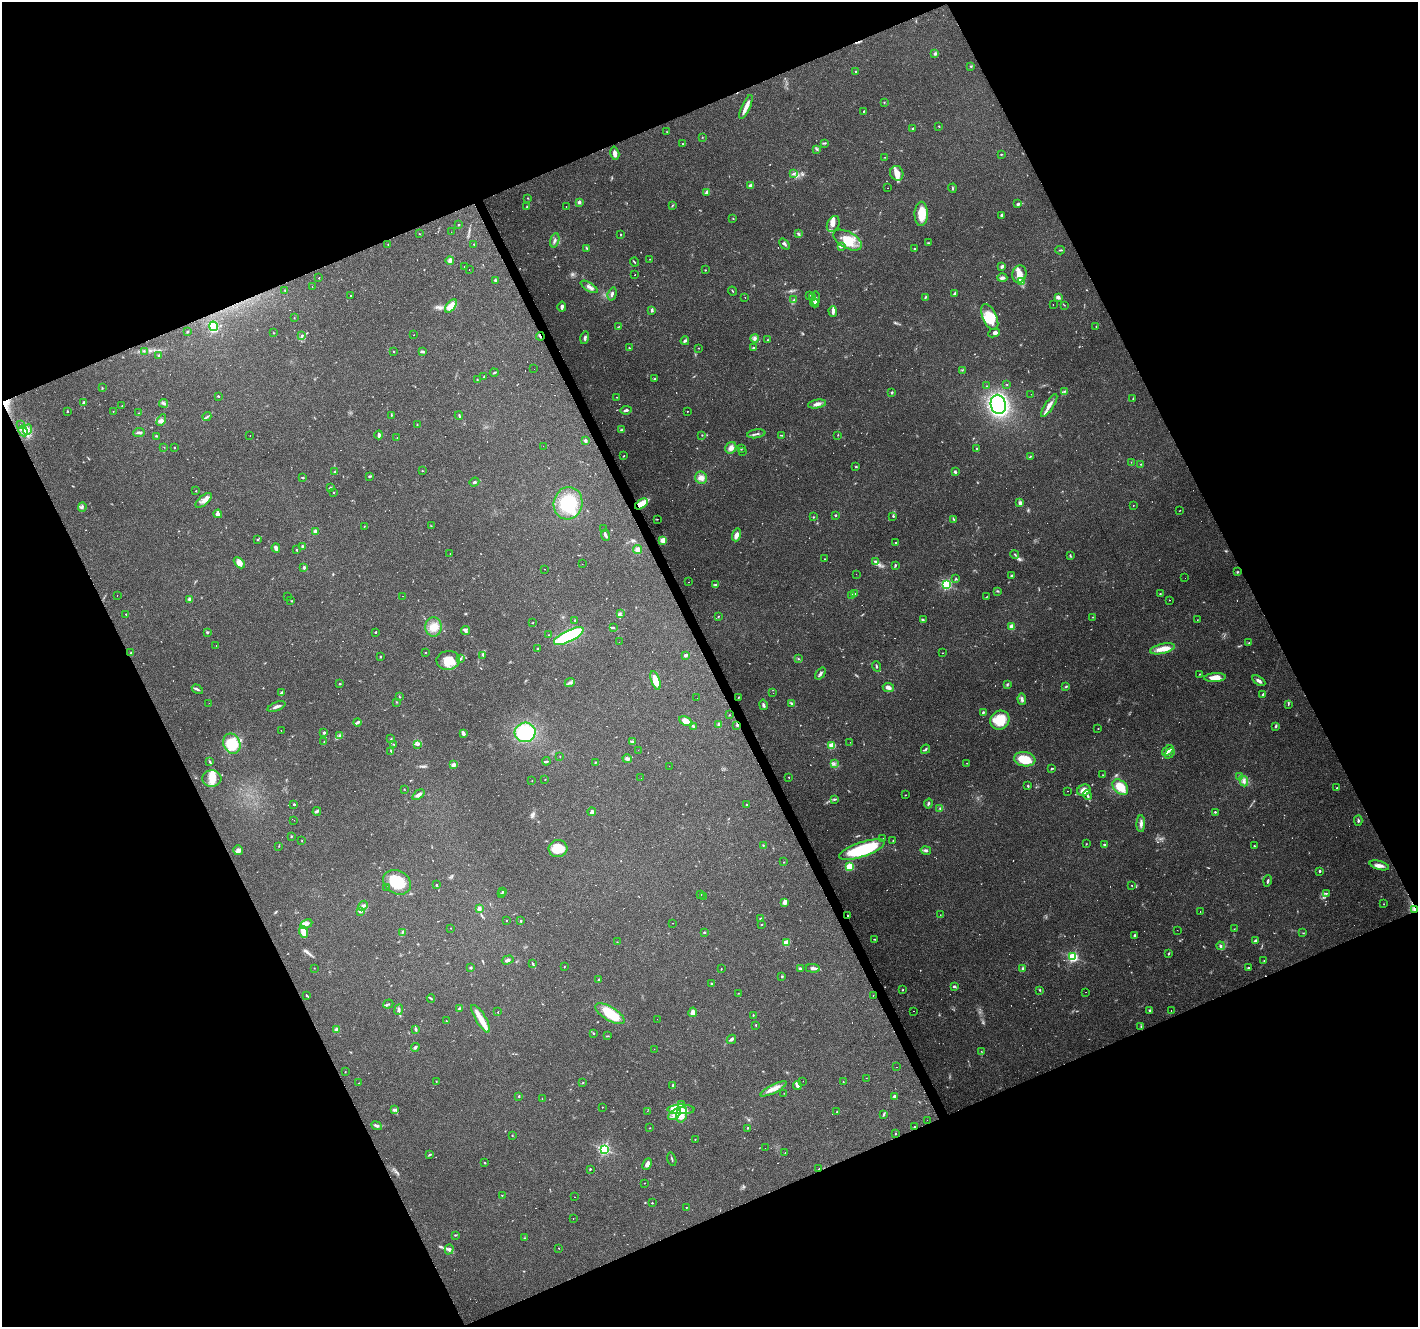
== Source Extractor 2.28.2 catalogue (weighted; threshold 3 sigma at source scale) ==
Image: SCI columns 1-5664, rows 88-5385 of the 5664 x 5529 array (HDU 1 of 3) = the unmasked area's bounding box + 8 px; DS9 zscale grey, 4 x 4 block average (1 PNG px = mean of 4 x 4 image px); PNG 1420 x 1329 px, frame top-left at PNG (2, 2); each listed source drawn as its Kron ellipse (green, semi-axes under 4 px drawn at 4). Shown black and unused: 44% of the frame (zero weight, under 3 of 4 exposures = <1% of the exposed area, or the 3 px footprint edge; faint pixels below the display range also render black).
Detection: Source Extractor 2.28.2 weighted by HDU 2 'WHT'. Background 0.117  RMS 0.0059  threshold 0.0265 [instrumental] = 3 sigma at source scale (4.5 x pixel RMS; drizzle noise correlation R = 1.50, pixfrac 1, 0.0396/0.0396 arcsec/px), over >= 5 px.
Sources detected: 751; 12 too faint to see at this stretch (4 x 4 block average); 2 inside a brighter object's white glare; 76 cosmic-ray / hot-pixel residue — neither listed nor drawn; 8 coinciding with a brighter row at this scale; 45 inside a brighter listed object's ellipse — not listed separately; of the other 608, all 500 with FLUX_AUTO >= 1.12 (the completeness limit of this list) listed and drawn (108 fainter detections not listed), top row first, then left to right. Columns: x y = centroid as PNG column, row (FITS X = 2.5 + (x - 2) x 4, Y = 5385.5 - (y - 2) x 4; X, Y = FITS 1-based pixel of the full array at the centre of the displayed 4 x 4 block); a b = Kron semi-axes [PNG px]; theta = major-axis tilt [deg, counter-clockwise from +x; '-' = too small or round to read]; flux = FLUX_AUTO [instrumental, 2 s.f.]
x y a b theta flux
935 54 4 2 - 4.4
971 66 2 2 - 2.8
855 71 2 2 - 4.1
884 102 2 2 - 2.1
746 107 13 3 65 25
863 111 2 2 - 2.7
939 126 2 2 - 2.2
913 128 2 2 - 4.6
667 132 2 2 - 1.4
702 137 2 2 - 1.4
825 143 3 2 - 3.9
682 144 2 2 - 1.7
817 149 3 2 - 4
615 153 7 3 -75 16
1001 154 3 2 - 2.4
885 157 2 2 - 1.2
793 173 4 2 - 4.3
897 173 7 6 - 34
751 186 2 2 - 63
887 188 2 2 - 1.4
952 188 4 2 - 3.3
707 192 4 3 - 11
528 198 2 2 - 2.4
579 202 3 2 - 9.5
1018 204 3 2 - 7.3
672 205 4 2 - 2.7
527 207 3 2 - 3.2
566 207 2 2 - 1.3
921 214 12 6 89 74
1001 215 3 2 - 6.2
733 218 2 2 - 1.2
833 224 8 6 65 21
458 225 2 2 - 2.4
451 232 2 2 - 2.2
798 233 3 3 - 4.6
419 234 2 2 - 1.3
621 234 2 2 - 2.6
555 240 7 3 73 8.8
847 240 15 8 -29 68
928 243 2 2 - 2
388 244 2 2 - 1.4
474 244 2 2 - 1.6
785 244 6 2 -50 7
841 246 4 2 - 9.3
587 248 2 2 - 2.9
914 249 2 2 - 3.8
1060 250 4 2 - 3.3
650 259 2 2 - 1.2
450 260 4 3 - 14
634 262 4 2 - 3
1002 266 3 3 - 8.2
464 267 2 2 - 1.5
469 270 2 2 - 2.3
705 270 2 2 - 2.7
1019 274 8 7 - 36
635 275 2 2 - 7.8
319 278 2 2 - 2.1
1002 278 5 3 - 11
495 280 3 2 - 3.9
1022 282 3 2 - 3.7
312 287 2 2 - 4.4
589 287 9 3 -32 13
285 290 2 2 - 1.8
732 291 4 2 - 2.8
955 293 4 2 - 7.1
612 294 7 2 73 8.8
810 295 2 2 - 1.5
350 296 2 2 - 3.8
745 297 2 2 - 1.5
813 297 2 2 - 2.2
925 297 3 2 - 4.8
1058 297 3 3 - 13
816 298 7 2 86 5.4
794 300 3 2 - 3.1
815 303 4 4 - 8.1
1053 304 2 2 - 2.2
1064 305 3 2 - 1.7
451 306 7 4 55 55
562 307 5 3 - 9.3
652 310 4 2 - 6.7
833 311 5 2 - 18
990 317 14 7 -66 56
294 318 2 2 - 1.3
213 326 5 4 - 160
619 326 2 2 - 1.7
1096 327 2 2 - 1.3
188 331 2 2 - 2.2
274 333 2 2 - 1.9
994 333 6 4 23 9.7
302 335 4 2 - 4.4
414 335 2 2 - 1.1
540 336 4 2 - 3.9
585 338 6 3 75 7.8
755 338 4 3 - 12
767 340 2 2 - 1.9
685 341 4 2 - 6.8
629 348 3 2 - 2.2
699 348 2 2 - 1.2
753 348 3 3 - 3.2
144 351 2 2 - 1.2
422 351 3 2 - 6.8
393 352 2 2 - 2
159 356 3 3 - 4
534 369 2 2 - 1.4
962 370 2 2 - 2
494 373 4 2 - 3.1
484 376 3 2 - 2.6
477 379 2 2 - 2
654 379 2 2 - 4.4
1007 384 2 2 - 1.8
987 386 2 2 - 1.6
102 388 2 2 - 1.8
1065 391 4 2 - 5.4
892 392 2 2 - 15
1031 394 2 2 - 1.1
218 396 3 2 - 2.8
617 397 2 2 - 2.7
1133 398 2 2 - 1.8
84 403 4 2 - 4.7
164 403 4 3 - 7.9
817 404 9 4 10 17
998 404 10 7 -78 850
122 406 2 2 - 2.4
1049 406 13 3 57 23
626 410 5 2 - 9.2
67 411 2 2 - 2.2
113 411 2 2 - 1.1
687 411 2 2 - 1.8
139 413 2 2 - 1.2
391 415 3 2 - 2.2
459 415 4 2 - 3.5
207 417 4 2 - 4.8
161 420 6 4 59 13
21 425 2 2 - 1.2
417 425 2 2 - 1.9
28 430 5 4 - 13
621 430 3 2 - 3.3
23 431 5 3 - 11
139 433 5 2 - 8.7
756 434 9 2 9 7.8
379 435 4 2 - 7.3
702 435 2 2 - 1.9
781 435 4 2 - 2.5
838 435 2 2 - 1.5
157 436 4 2 - 3.7
250 436 2 2 - 21
397 437 2 2 - 1.2
586 441 4 3 - 6
543 446 2 2 - 4.1
164 447 2 2 - 1.4
174 447 2 2 - 1.6
731 448 6 5 - 17
977 448 2 2 - 3.5
741 449 2 2 - 3.6
743 452 2 2 - 1.2
623 456 3 2 - 2.4
1030 457 3 2 - 2.7
1131 462 2 2 - 1.3
1141 464 2 2 - 2.3
856 467 3 2 - 2.3
422 471 2 2 - 1.7
335 472 2 2 - 3.5
955 472 4 3 - 4.9
370 476 4 2 - 3.6
303 478 2 2 - 3.6
701 478 6 6 - 18
474 482 5 3 - 5.2
330 488 3 2 - 6.5
196 491 2 2 - 2.6
333 493 2 2 - 2
204 500 10 4 40 21
568 503 16 14 76 160
1020 503 4 3 - 11
641 504 7 3 34 100
1133 505 2 2 - 2
82 507 5 2 - 5
1180 510 2 2 - 1.5
218 514 4 3 - 16
835 515 2 2 - 5.5
893 516 3 2 - 3.1
813 517 2 2 - 2.2
657 519 2 2 - 1.3
954 519 3 2 - 3.1
364 526 2 2 - 1.5
431 526 2 2 - 1.8
604 529 2 2 - 1.7
315 531 2 2 - 48
605 535 6 3 -67 7.8
736 535 6 3 73 20
258 539 2 2 - 3.8
663 540 2 2 - 120
896 542 2 2 - 4.2
302 546 3 2 - 4.1
276 548 4 3 - 13
638 549 4 4 - 17
297 550 2 2 - 2.8
450 554 2 2 - 9.5
1015 554 4 2 - 2.9
1070 555 4 2 - 3.5
825 559 2 2 - 3.3
875 561 4 3 - 7.5
239 563 6 3 -45 13
582 564 2 2 - 1.3
895 565 3 2 - 4.9
304 567 3 2 - 7.9
544 569 2 2 - 11
1237 572 3 2 - 3.2
856 574 2 2 - 1.4
1011 576 3 2 - 4.3
1185 578 2 2 - 1.2
955 579 4 2 - 2.8
688 582 2 2 - 1.1
716 584 3 3 - 4.1
947 585 2 2 - 510
998 591 3 2 - 3.3
855 594 2 2 - 3.9
1160 594 2 2 - 2.1
117 595 2 2 - 8.6
852 595 3 2 - 3.9
288 596 2 2 - 1.5
403 596 2 2 - 7.6
986 597 3 2 - 1.8
190 599 2 2 - 28
1169 600 2 2 - 3.3
291 601 2 2 - 1.8
620 613 2 2 - 3.3
126 614 2 2 - 2
718 616 2 2 - 1.3
1092 617 2 2 - 2.1
923 619 3 2 - 3.5
574 620 2 2 - 2.1
1197 620 2 2 - 1.1
533 623 2 2 - 1.4
1012 626 2 2 - 91
434 627 10 8 -84 39
613 627 3 2 - 4
465 630 4 3 - 9.8
207 632 3 2 - 4.2
375 632 2 2 - 3.1
549 635 2 2 - 1.3
569 636 16 5 26 260
619 642 2 2 - 1.4
1249 643 2 2 - 1.7
216 646 2 2 - 2.2
538 649 2 2 - 1.6
1162 649 13 5 13 41
425 652 2 2 - 1.8
131 653 2 2 - 5.4
942 653 2 2 - 2.5
483 655 3 2 - 3.7
686 655 3 2 - 9.9
380 656 2 2 - 2.9
460 659 3 2 - 4.2
798 659 3 2 - 2.9
448 660 12 9 7 61
876 666 5 2 - 4.5
820 674 6 2 51 8.2
1199 674 2 2 - 1.8
1215 678 11 4 3 41
656 680 10 3 -72 55
1259 681 7 3 -33 13
570 682 5 3 - 8
340 684 2 2 - 7.3
1007 684 3 2 - 3.3
888 687 5 3 - 19
1065 687 3 2 - 2.6
197 689 6 2 -34 6
281 693 3 2 - 15
773 693 2 2 - 1.4
1262 695 4 2 - 3.3
399 697 2 2 - 2.2
697 698 2 2 - 3.1
738 698 3 2 - 1.9
1022 699 6 3 -85 9.1
396 702 2 2 - 1.7
209 703 2 2 - 5.7
791 704 3 2 - 4.3
1288 704 4 2 - 3
763 705 5 2 - 7.6
276 707 9 2 20 12
983 712 3 2 - 3.8
729 715 2 2 - 1.7
1000 720 10 9 - 94
686 721 7 4 -26 50
358 722 4 2 - 8.1
719 724 2 2 - 40
737 725 2 2 - 3.7
693 726 3 2 - 5.8
1276 726 3 2 - 4.4
1098 729 2 2 - 1.2
281 730 2 2 - 1.1
525 732 10 9 - 230
324 733 2 2 - 7.4
463 733 4 2 - 11
339 736 3 2 - 4.6
391 739 2 2 - 1.9
324 742 3 2 - 2.2
633 742 3 2 - 3.2
850 742 2 2 - 2.3
232 744 10 8 -68 130
394 744 3 2 - 1.9
418 744 3 2 - 4.9
832 746 2 2 - 140
925 749 5 2 - 4.9
638 750 2 2 - 3.7
391 751 2 2 - 2.3
1168 751 6 2 38 26
1170 753 6 3 51 7.9
560 756 2 2 - 1.3
627 759 5 3 - 9.1
1025 759 10 7 -9 100
546 761 4 2 - 4.1
210 762 4 2 - 4.3
595 762 2 2 - 2
967 763 2 2 - 1.1
834 764 2 2 - 1.9
453 765 2 2 - 69
669 766 2 2 - 2.2
1051 768 2 2 - 1.8
1103 775 2 2 - 1.2
1239 776 2 2 - 1.8
789 777 2 2 - 74
212 778 9 8 - 39
641 778 2 2 - 1.1
545 779 2 2 - 1.4
532 781 2 2 - 1.3
1244 781 5 3 - 12
1028 786 3 2 - 3.5
1120 787 9 6 -42 72
1337 788 2 2 - 3.5
404 789 2 2 - 1.5
1084 790 7 5 26 31
1067 791 2 2 - 2.5
418 795 7 3 37 12
905 795 2 2 - 1.4
1087 795 5 3 - 8.3
835 799 4 2 - 4
294 804 2 2 - 3.3
928 804 5 2 - 5.3
746 805 2 2 - 1.8
940 808 3 2 - 4.3
317 811 4 2 - 6
592 812 4 3 - 11
1215 812 2 2 - 3.1
294 820 2 2 - 1.6
1358 821 5 2 - 5.6
1141 824 8 3 89 13
292 836 2 2 - 2
883 838 2 2 - 1.2
893 840 2 2 - 1.3
302 841 2 2 - 1.4
1086 844 2 2 - 2
763 845 2 2 - 2
1104 845 4 2 - 5.7
279 846 2 2 - 1.1
1254 846 2 2 - 2.3
558 849 9 8 - 80
238 850 5 5 - 12
862 850 24 7 19 260
926 850 5 3 - 6.8
784 862 2 2 - 1.4
1379 865 10 4 -16 18
850 866 2 2 - 280
1319 871 2 2 - 12
1268 881 6 2 74 6.1
397 882 14 11 -30 93
436 885 2 2 - 7.2
1132 885 2 2 - 1.7
386 888 3 2 - 2.2
502 892 2 2 - 5.4
501 894 3 2 - 2.6
700 894 2 2 - 3.7
1326 894 3 2 - 3.5
703 896 2 2 - 1.9
785 902 4 3 - 19
1384 904 2 2 - 1.3
363 906 5 2 - 6.1
479 909 4 3 - 11
1414 910 4 3 - 8.2
361 911 4 3 - 7.6
1200 911 2 2 - 6.3
940 915 2 2 - 1.2
848 916 2 2 - 3.9
761 918 3 2 - 2.9
506 920 2 2 - 4.7
521 921 2 2 - 2.9
673 923 2 2 - 1.5
306 924 6 3 28 8.9
762 925 2 2 - 2.4
451 928 2 2 - 1.4
1234 929 2 2 - 1.4
1177 930 2 2 - 1.5
303 932 6 3 -71 39
704 932 2 2 - 3
402 933 2 2 - 2.2
1303 933 2 2 - 1.6
1134 935 3 2 - 4.9
875 939 2 2 - 2.2
1255 941 3 3 - 6.9
617 942 2 2 - 1.3
786 943 2 2 - 130
1220 946 4 3 - 6.1
1168 954 3 2 - 3.2
1073 957 2 2 - 550
508 960 6 3 17 8.9
1264 960 2 2 - 1.8
533 964 4 2 - 3.7
564 967 2 2 - 1.8
314 968 2 2 - 1.9
471 968 3 2 - 3.9
813 968 7 3 -5 16
1023 968 4 2 - 4.2
1248 968 2 2 - 3.1
721 969 2 2 - 1.7
800 969 4 3 - 5.2
782 976 3 2 - 2.8
599 980 2 2 - 6.4
711 984 3 2 - 4
954 986 3 2 - 6.4
903 990 2 2 - 2.2
1040 990 3 2 - 3.2
1086 992 2 2 - 2.5
738 993 2 2 - 1.3
306 995 4 2 - 3.1
873 996 2 2 - 4.7
431 998 4 2 - 3.3
388 1004 5 2 - 4.7
459 1009 3 2 - 4.1
399 1010 5 3 - 7.9
1150 1010 3 2 - 6.1
1171 1010 2 2 - 5.3
914 1011 2 2 - 19
498 1012 2 2 - 1.3
693 1012 5 3 - 19
610 1014 16 6 -31 110
753 1015 2 2 - 2.1
481 1019 16 5 -59 39
657 1019 2 2 - 1.6
446 1021 2 2 - 2.1
756 1025 2 2 - 2.3
1141 1026 3 2 - 2.5
416 1029 4 2 - 8.1
337 1030 2 2 - 60
594 1033 3 2 - 2.5
607 1036 3 2 - 2.6
731 1039 5 2 - 9.5
415 1047 4 3 - 6.5
654 1049 2 2 - 2.1
981 1051 2 2 - 1.4
897 1067 2 2 - 6.4
345 1072 2 2 - 1.5
866 1078 2 2 - 3.2
436 1081 2 2 - 1.7
803 1081 2 2 - 2.5
843 1082 2 2 - 1.3
359 1083 2 2 - 1.5
583 1083 2 2 - 1.3
673 1085 4 2 - 4
797 1085 4 3 - 10
774 1089 14 4 26 27
784 1093 2 2 - 1.3
519 1096 3 2 - 2.5
894 1097 3 3 - 6.9
542 1098 3 2 - 1.5
682 1104 3 2 - 3.9
602 1107 2 2 - 1.4
681 1109 13 5 0 42
394 1110 3 3 - 6.8
647 1111 2 2 - 2
837 1112 2 2 - 2.2
675 1114 7 4 38 22
682 1114 8 5 73 29
883 1115 4 2 - 3.4
927 1120 2 2 - 1.9
376 1126 5 3 - 8
914 1127 2 2 - 3.8
650 1128 2 2 - 1.2
747 1128 2 2 - 1.3
895 1134 2 2 - 1.6
512 1135 2 2 - 1.9
695 1140 2 2 - 1.2
765 1148 2 2 - 2.9
604 1149 2 2 - 690
785 1153 2 2 - 4.3
429 1155 3 2 - 4.5
672 1159 7 2 -75 4.1
485 1163 3 2 - 2.3
647 1164 6 3 63 15
590 1169 2 2 - 2.9
819 1169 2 2 - 5.7
644 1183 2 2 - 1.1
502 1195 2 2 - 1.9
575 1197 2 2 - 2.1
652 1203 2 2 - 3.5
686 1208 2 2 - 1.5
573 1218 2 2 - 1.3
455 1235 3 2 - 2.8
524 1238 2 2 - 2.2
559 1248 2 2 - 1.6
449 1249 5 3 - 6.5
Overlapping masked pixels (flux is a lower limit): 4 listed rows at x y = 540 336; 641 504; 1414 910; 848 916
Diffuse or blended objects may show on this block-average render without a row.